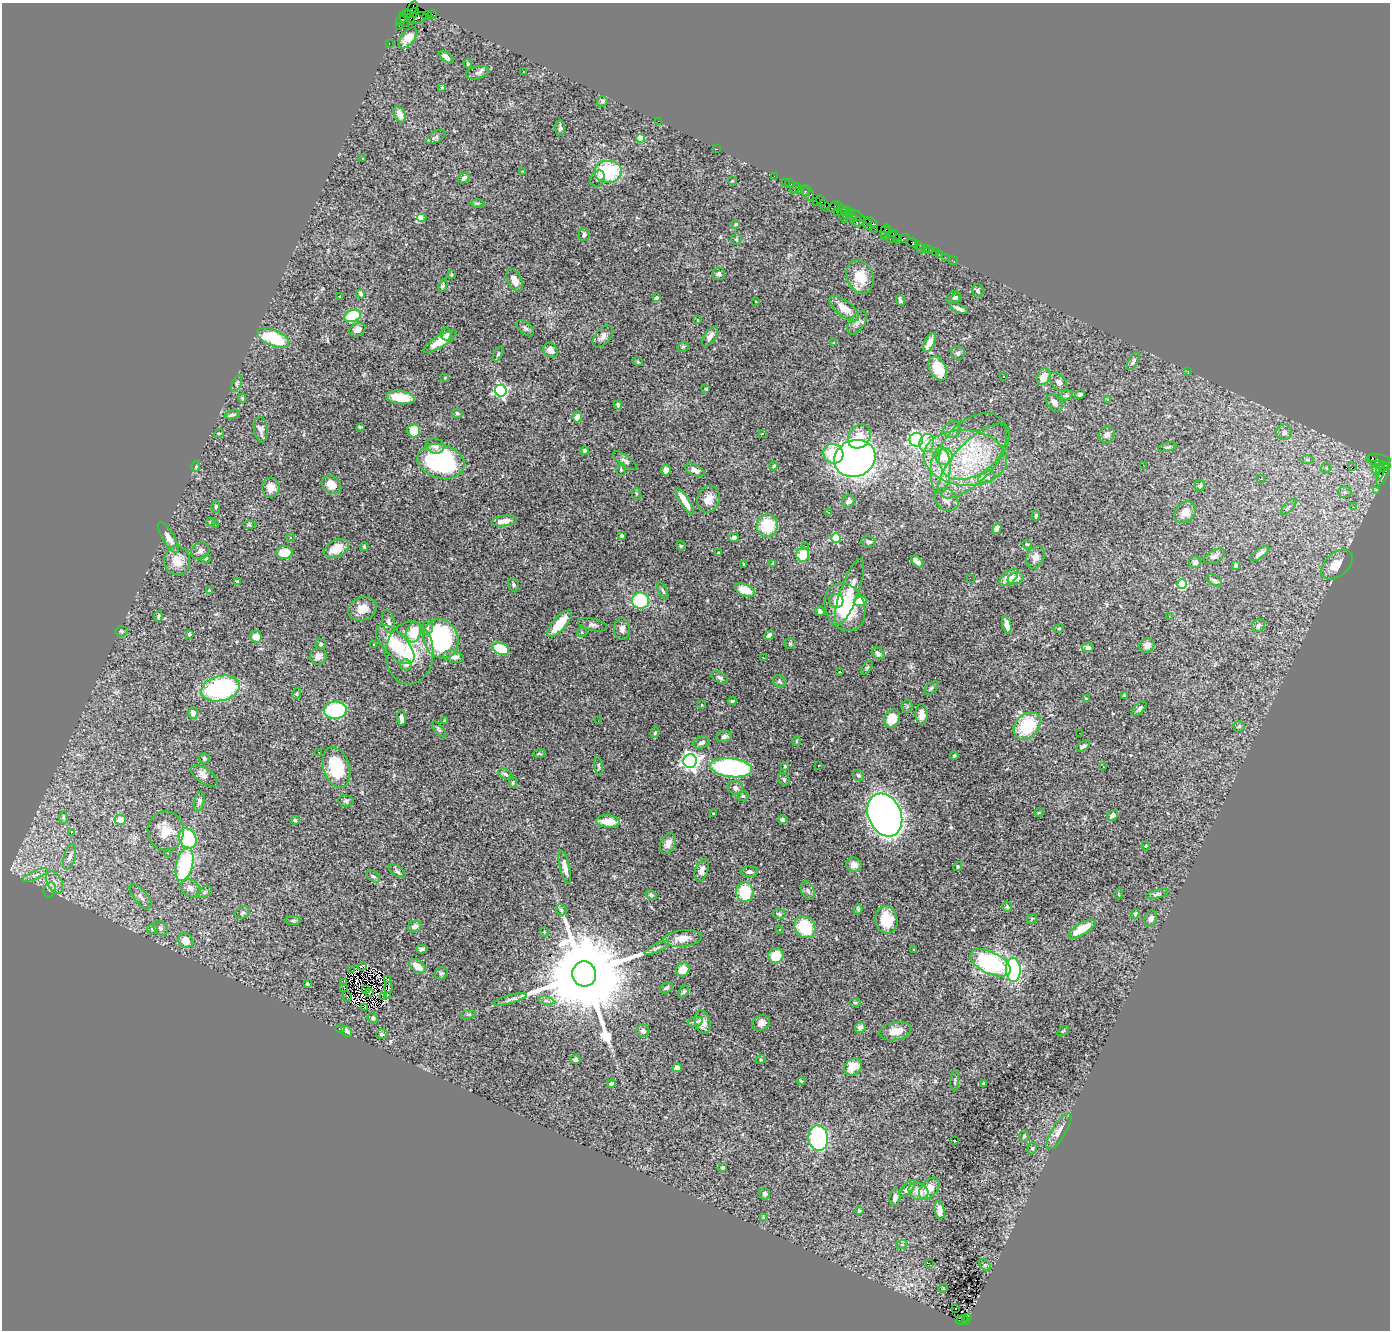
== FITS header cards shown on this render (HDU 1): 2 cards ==
NAXIS1  =                 1388
NAXIS2  =                 1328

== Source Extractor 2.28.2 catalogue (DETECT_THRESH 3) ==
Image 1388 x 1328 px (HDU 1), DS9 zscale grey, 1 PNG px = 1 image px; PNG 1392 x 1332 px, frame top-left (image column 1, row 1328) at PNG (2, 3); each listed source drawn as its Kron ellipse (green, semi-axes under 4 px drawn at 4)
Background 3.66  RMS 0.061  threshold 0.183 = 3 sigma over >= 5 px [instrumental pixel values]
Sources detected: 440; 5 with non-positive FLUX_AUTO (blend fragments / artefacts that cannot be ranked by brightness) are neither listed nor drawn; the other 435 listed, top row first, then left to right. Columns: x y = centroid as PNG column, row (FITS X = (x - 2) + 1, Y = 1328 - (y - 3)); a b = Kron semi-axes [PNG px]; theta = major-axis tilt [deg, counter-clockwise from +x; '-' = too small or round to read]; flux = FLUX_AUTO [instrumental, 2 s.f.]
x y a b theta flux
413 7 6 3 62 840
411 13 8 4 20 1100
406 14 3 3 - 220
433 14 4 2 - 260
427 16 5 2 - 300
410 18 5 4 - 1100
418 18 9 5 11 1600
401 20 6 4 60 640
405 20 8 3 -67 920
399 26 3 2 - 150
408 38 12 6 52 61
389 43 3 2 - 170
446 57 8 4 -42 19
468 63 5 4 - 5.3
523 72 2 2 - 2.6
477 73 12 6 13 14
442 87 4 4 - 4
602 101 5 5 - 9.6
400 114 8 5 -69 34
658 121 2 2 - 47
560 128 8 5 -87 12
436 137 10 5 31 11
640 138 4 4 - 68
716 149 3 2 - 29
363 158 3 2 - 2.9
608 171 14 11 0 260
523 172 3 3 - 3.4
774 176 2 2 - 98
464 178 6 4 44 13
598 178 8 6 60 14
732 181 3 2 - 2.9
785 182 2 2 - 150
790 183 5 2 - 250
795 188 6 3 39 1000
800 190 3 3 - 420
805 191 5 3 - 410
808 193 8 5 -58 1000
816 201 3 3 - 500
821 201 5 4 - 1300
477 203 7 3 0 4.6
825 206 6 3 -57 590
834 206 7 3 34 380
839 207 2 2 - 150
837 211 3 2 - 760
846 211 5 3 - 670
849 213 5 3 - 600
843 214 9 3 -74 1200
856 215 9 3 -30 980
847 216 4 3 - 410
422 218 4 3 - 210
853 218 4 3 - 260
857 222 6 5 - 1900
871 223 7 3 -40 880
736 224 3 3 - 3.8
868 224 5 3 - 930
875 229 2 2 - 140
885 231 7 2 68 630
889 231 4 3 - 220
584 234 6 5 - 9.3
893 234 3 2 - 290
884 236 4 3 - 480
736 239 5 5 - 6
890 239 2 2 - 540
898 239 3 2 - 430
903 239 6 4 20 1000
912 242 5 3 - 390
918 245 2 2 - 57
920 248 2 2 - 79
925 248 3 3 - 540
930 250 2 2 - 66
935 252 2 2 - 140
939 254 2 2 - 48
945 257 2 2 - 59
953 261 5 2 - 77
452 274 3 3 - 4.5
719 274 6 6 - 10
860 277 17 13 -66 82
515 280 12 7 -63 33
443 286 7 4 65 6.6
978 290 6 5 - 9
361 294 4 4 - 17
340 297 4 3 - 4.2
957 297 5 4 - 7
656 298 4 3 - 12
953 298 7 6 - 10
900 300 6 4 -67 9.1
756 301 3 3 - 14
959 308 10 3 -25 14
844 309 18 8 -39 60
353 316 8 6 21 210
697 320 3 2 - 2.2
857 323 13 7 55 21
525 328 10 6 -43 12
357 330 8 6 25 24
446 334 6 5 - 19
603 336 13 7 49 23
710 336 12 5 55 16
273 338 17 8 -23 200
440 341 19 6 32 56
834 343 4 3 - 4.2
929 343 10 5 63 41
683 347 6 4 26 6.6
551 350 8 6 -40 27
958 353 7 7 - 9.3
498 354 8 3 63 5.9
1133 361 10 5 64 12
638 362 5 3 - 3.5
938 368 13 8 -63 120
1188 371 2 2 - 2.8
1004 377 3 3 - 13
1044 377 8 6 63 55
445 378 3 3 - 3.2
1058 382 11 7 -48 18
237 384 9 4 68 8.7
706 389 3 3 - 4.9
501 391 6 5 - 720
1066 395 6 5 - 7.3
1080 395 4 3 - 8.1
400 397 14 6 -8 98
242 398 4 3 - 6.1
1108 400 4 3 - 4.6
1055 403 10 7 -52 21
618 405 4 3 - 11
457 413 5 4 - 6.6
232 415 7 3 17 8.8
577 417 5 4 - 36
360 427 4 3 - 5.3
261 430 13 7 -84 17
952 430 9 8 - 20
414 431 6 6 - 70
1284 432 8 7 - 20
219 433 5 3 - 3.4
762 433 3 3 - 21
1107 435 8 7 - 16
859 436 13 10 53 77
916 440 7 7 - 1100
927 443 9 7 73 53
435 446 9 7 -18 25
973 447 39 26 44 270
1167 447 9 4 14 8.3
585 451 4 4 - 12
833 454 10 9 - 120
944 457 8 8 - 78
1372 457 3 2 - 1200
855 458 21 18 22 2600
965 458 42 27 -5 400
1307 460 6 4 -1 8.9
1378 460 12 5 -5 480
441 461 24 16 -15 610
625 461 14 5 -36 14
974 461 48 19 47 290
1143 465 2 2 - 9.2
1379 465 4 3 - 1500
196 466 5 3 - 5.2
774 466 5 3 - 5
1352 467 2 2 - 4500
1384 467 5 3 - 1000
1326 468 5 5 - 5.6
1376 469 5 2 - 200
621 470 6 4 -89 6.4
666 470 5 4 - 23
695 470 10 5 -26 22
940 470 23 10 88 83
1380 470 9 3 79 1200
1383 474 12 4 64 2300
987 477 8 5 16 12
1261 479 4 2 - 7
331 485 10 8 -38 56
1200 486 5 5 - 8.5
271 487 10 9 - 39
1377 490 3 2 - 81
1345 492 7 6 - 12
636 494 6 3 -82 5.3
709 499 13 11 71 44
947 500 13 10 -39 35
685 501 15 4 -58 46
848 501 7 5 51 20
216 507 6 4 90 6.6
1289 507 10 4 46 18
1353 507 4 4 - 8.2
829 512 2 2 - 3.3
1185 512 12 9 43 42
1036 516 5 3 - 7.3
504 521 13 5 7 32
211 522 4 3 - 5.8
215 525 2 2 - 19
249 525 6 4 -1 5.7
767 526 11 10 - 150
997 529 6 4 64 28
622 536 3 3 - 9.5
168 538 18 5 -58 27
291 538 4 4 - 7
734 538 5 3 - 15
836 538 5 5 - 240
868 542 7 5 -11 12
1027 544 5 4 - 4.6
681 546 5 4 - 4
805 546 3 3 - 9.5
364 547 4 3 - 6.4
336 549 13 8 28 68
200 551 9 8 - 18
284 552 8 6 3 74
718 553 3 3 - 5
1260 553 11 4 36 20
803 555 7 6 - 97
1214 556 12 6 31 15
1035 557 12 8 67 26
206 558 5 3 - 3.5
177 561 14 13 - 56
917 562 8 4 -45 23
1195 562 6 6 - 16
773 563 3 2 - 2.7
744 564 3 3 - 3.9
1236 565 4 4 - 26
1337 565 18 11 42 65
1009 577 11 6 40 43
970 578 2 2 - 13
1016 578 8 6 21 29
1214 580 8 5 -32 8.4
238 582 4 3 - 10
1182 584 5 5 - 150
514 585 7 5 -68 9.5
745 590 10 6 -23 60
209 591 3 3 - 4.7
663 591 9 4 -68 8.6
849 592 35 9 70 71
640 601 8 8 - 260
836 601 7 7 - 25
860 601 6 5 - 78
845 607 25 19 -66 270
362 609 15 11 20 54
820 611 5 4 - 15
158 616 5 3 - 6.3
1169 617 3 2 - 9.7
389 622 12 6 -75 18
559 624 17 6 49 87
593 625 14 6 -13 14
1007 625 9 4 -78 34
1259 625 7 6 - 11
427 628 7 5 76 11
1059 628 5 3 - 3.3
622 629 11 8 -90 21
122 631 6 5 - 5.9
414 632 10 7 74 160
582 632 5 3 - 3.9
189 634 4 4 - 5.9
769 635 5 4 - 16
256 637 6 5 - 36
441 639 20 17 -67 570
321 644 5 5 - 7.5
395 644 25 11 -45 200
790 644 6 5 - 5.8
374 645 3 3 - 3.9
1147 645 8 7 - 23
1088 648 6 4 -11 15
501 649 9 5 -23 160
410 653 31 24 88 190
878 654 7 5 -40 18
318 656 8 8 - 21
454 657 11 5 -13 25
764 658 3 2 - 4.3
406 665 6 5 - 16
867 668 8 4 56 6
840 672 3 2 - 2.6
720 678 9 5 -29 11
779 681 7 5 -45 8.8
220 688 20 12 14 530
931 688 8 5 45 7.6
297 693 6 3 71 4.8
1124 696 3 3 - 6.5
1086 699 4 3 - 6
732 701 4 3 - 5.5
702 705 3 3 - 3.5
907 706 6 5 - 7.3
1139 709 9 4 44 9.1
335 710 11 8 4 340
193 713 6 5 - 23
922 714 10 6 -88 31
401 718 8 3 -85 16
892 718 9 7 63 76
445 721 3 3 - 5.3
598 721 3 2 - 4.5
1027 726 15 11 46 190
1239 726 5 5 - 5.6
439 729 10 4 -49 7.7
655 733 5 4 - 5.6
1079 733 2 2 - 16
724 737 8 5 15 14
796 741 5 3 - 3.6
702 742 8 5 21 16
1083 746 7 4 33 11
319 752 3 2 - 4
539 753 6 3 2 5.8
954 756 4 3 - 6.7
204 759 5 5 - 9.4
690 761 7 6 - 1900
819 765 3 3 - 42
599 766 10 3 -81 6.7
785 766 3 3 - 5.2
1103 767 3 2 - 5.2
336 768 21 13 -73 180
731 768 21 9 -7 750
505 774 8 4 -30 9.6
858 775 6 5 - 8
205 776 15 7 -34 25
784 779 7 5 -49 9.3
513 783 5 4 - 5.6
735 788 8 6 -26 15
743 796 5 5 - 6.1
199 801 10 5 76 13
346 801 8 5 -8 8.7
1039 812 4 3 - 3.2
713 813 2 2 - 2.6
885 815 22 16 -66 3200
1113 815 6 4 40 15
63 818 6 4 86 5.8
120 820 5 5 - 47
295 820 4 4 - 6.5
782 820 4 4 - 9
608 821 12 6 -3 80
166 831 19 18 - 72
71 833 4 3 - 49
188 838 10 8 -60 260
668 843 11 7 66 26
1146 846 4 3 - 4.9
168 853 3 3 - 11
70 857 13 5 74 19
184 864 17 8 75 380
854 865 8 7 - 26
958 866 5 4 - 6.6
565 867 17 5 -77 32
702 870 11 6 70 21
397 871 9 5 -37 9.7
749 872 8 5 0 14
35 875 13 4 23 16
373 876 8 5 -39 9.1
54 882 12 7 -63 29
190 888 11 8 -35 26
50 890 8 6 68 12
808 891 10 6 -60 13
204 892 8 5 29 8.5
745 892 10 8 -86 150
1119 894 5 3 - 3.8
1157 894 11 4 15 9.4
651 895 6 4 -35 7.9
141 897 15 6 -50 19
1007 907 5 4 - 7.7
858 909 5 3 - 6.3
561 910 6 4 -46 6.6
242 913 7 6 - 8.6
779 914 7 4 -8 7.2
1135 914 5 4 - 7.5
1151 918 8 6 68 20
1032 919 5 3 - 4.1
293 920 8 4 0 6.8
886 920 14 11 -78 100
415 926 7 5 21 19
805 927 11 10 - 200
161 928 8 6 -51 12
153 929 5 5 - 8.3
1082 929 15 6 31 85
779 930 3 3 - 11
544 932 5 4 - 4.7
683 938 19 8 6 53
186 941 8 7 - 50
657 948 13 3 26 11
422 949 5 4 - 13
914 949 4 2 - 2.7
776 956 8 7 - 85
990 963 22 11 -26 500
362 966 4 2 - 1.4
417 966 9 5 -33 51
352 970 2 2 - 6.1
683 970 7 6 - 48
1013 970 12 7 -88 500
441 973 6 6 - 7.7
584 974 12 12 - 110000
387 979 3 2 - 2.4
343 983 2 2 - 3.3
308 984 3 3 - 5.5
343 987 3 2 - 1.3
388 988 5 2 - 0.89
666 988 7 5 27 9.6
366 990 3 2 - 3.2
369 992 4 2 - 3.9
684 992 7 4 52 6.2
347 996 5 2 - 2.5
384 996 3 2 - 4.5
387 996 2 2 - 6.6
510 999 17 4 15 15
546 1001 8 4 -8 9.5
855 1003 5 3 - 4.8
364 1007 2 2 - 4.2
468 1014 7 3 7 5.3
373 1018 5 5 - 9.4
695 1022 8 4 17 8.7
703 1022 12 7 -76 31
761 1023 9 7 28 26
860 1027 5 5 - 21
340 1029 5 3 - 4.3
346 1031 6 4 -42 20
643 1031 6 6 - 14
895 1031 16 9 11 48
1063 1031 6 3 36 4
382 1034 6 5 - 7.5
576 1060 5 4 - 15
761 1060 5 4 - 5.1
853 1067 9 7 37 65
677 1068 5 4 - 25
801 1081 4 4 - 4.6
955 1081 10 4 88 7
983 1083 3 2 - 3.3
611 1084 4 3 - 10
1059 1131 21 7 58 39
1024 1136 6 5 - 6
818 1138 13 9 -83 720
954 1141 3 2 - 4.7
1032 1148 6 4 67 6.2
722 1167 4 4 - 5.9
908 1188 10 5 46 14
929 1188 13 8 48 53
918 1191 10 8 -26 44
765 1194 5 5 - 13
895 1197 9 5 80 18
859 1210 3 3 - 5.1
940 1210 9 5 -81 32
763 1217 4 4 - 4.1
902 1244 6 4 18 5.1
929 1263 3 2 - 7.6
985 1265 7 4 -45 7.3
943 1288 5 3 - 2.8
955 1309 3 2 - 5.8
968 1318 3 2 - 870
962 1320 6 4 24 930
965 1321 3 3 - 440
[5 non-positive-flux detections neither listed nor drawn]